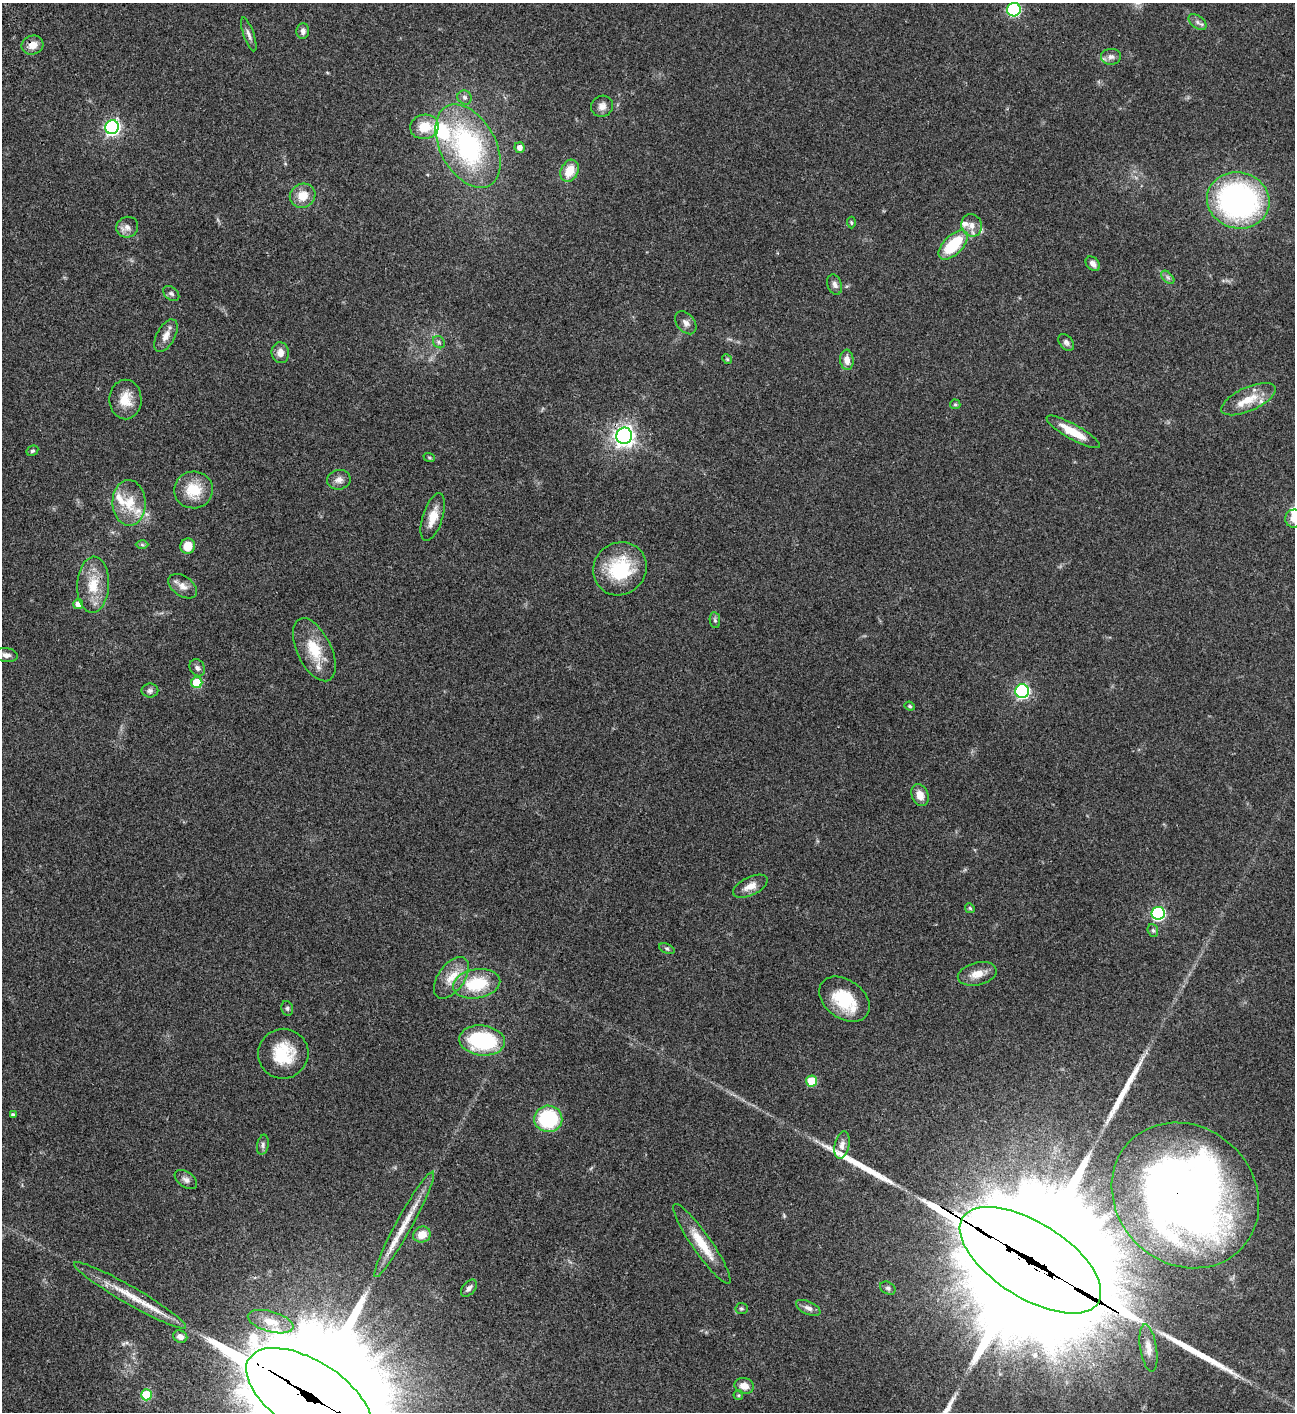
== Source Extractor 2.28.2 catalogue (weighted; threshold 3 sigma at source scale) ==
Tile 11 of 4 x 4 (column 3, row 3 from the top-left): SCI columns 3091-4383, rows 1613-3022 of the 6051 x 6048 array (HDU 1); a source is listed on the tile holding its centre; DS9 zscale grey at full resolution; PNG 1297 x 1414 px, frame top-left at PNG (2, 3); each listed source drawn as its Kron ellipse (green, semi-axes under 4 px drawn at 4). Shown black and unused: <1% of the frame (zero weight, under 3 of 4 exposures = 13% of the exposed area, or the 3 px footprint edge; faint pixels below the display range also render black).
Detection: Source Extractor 2.28.2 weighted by HDU 2 'WHT'; one run over the whole footprint, this tile lists its part. Background 0.0654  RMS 0.0058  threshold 0.0262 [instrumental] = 3 sigma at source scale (4.5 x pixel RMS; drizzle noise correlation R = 1.50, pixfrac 1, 0.05/0.05 arcsec/px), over >= 5 px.
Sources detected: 105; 4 long thin detections or spike segments (spike, bleed or trail) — neither listed nor drawn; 9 inside a brighter listed object's ellipse — not listed separately; the other 92 listed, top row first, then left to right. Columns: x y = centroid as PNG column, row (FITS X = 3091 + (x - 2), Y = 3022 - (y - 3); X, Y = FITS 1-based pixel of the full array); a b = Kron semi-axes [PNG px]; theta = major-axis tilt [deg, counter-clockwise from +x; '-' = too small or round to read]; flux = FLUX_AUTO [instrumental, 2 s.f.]
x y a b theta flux
1014 10 7 6 - 66
1197 22 10 6 -39 2
303 31 8 6 88 2.1
249 34 18 5 -70 2.4
32 45 11 9 23 5.2
1111 57 10 8 3 2.7
465 97 7 6 - 1.7
602 106 11 10 - 3.3
112 127 7 7 - 140
424 127 14 12 12 11
468 146 45 27 -61 88
520 147 5 5 - 3
570 171 11 8 64 9.3
303 196 13 12 - 8.3
1238 200 31 28 -14 140
851 222 6 4 -88 0.75
972 225 11 10 - 4.4
127 227 11 10 - 3.5
953 245 18 9 45 26
1093 264 8 6 -48 2.7
1168 277 8 5 -45 1.4
835 284 10 7 -70 2.2
171 294 9 6 -38 1.5
686 323 13 8 -50 2.9
166 336 18 9 62 4.8
439 342 7 5 -48 1.1
1066 342 9 6 -53 1.7
280 353 10 8 -83 4.3
727 359 5 4 - 0.69
847 360 10 6 -86 4.3
125 399 20 16 -89 9.7
1248 399 29 12 24 11
955 404 5 5 - 0.7
1073 432 30 7 -29 12
624 436 8 8 - 290
32 451 6 5 - 0.91
429 457 6 3 -19 0.64
339 480 12 9 10 3.3
193 490 19 18 - 15
129 503 23 16 -88 14
433 517 25 10 72 8.2
1294 519 9 9 - 5.1
142 545 6 4 -1 0.88
188 546 7 7 - 8.4
620 569 27 25 42 33
93 585 28 16 87 15
183 586 16 10 -34 4.2
78 604 5 5 - 4.5
715 620 8 5 -81 1.1
314 650 34 17 -64 17
6 655 11 7 -8 2.8
197 668 9 7 -57 1.9
197 683 5 5 - 19
150 691 8 7 - 1.8
1022 691 7 7 - 98
910 706 5 4 - 0.66
920 795 11 8 -67 5.2
750 886 19 9 25 5.2
970 908 5 4 - 0.7
1158 913 6 6 - 85
1153 930 6 5 - 1
667 949 8 4 -22 1.1
977 974 20 11 14 6.8
451 978 24 13 55 9.5
477 984 24 14 10 23
844 999 28 19 -36 24
287 1008 7 5 -77 1.2
482 1040 23 15 -7 49
283 1054 25 25 - 21
812 1081 5 5 - 17
13 1115 4 3 - 1.3
548 1119 14 13 - 39
263 1145 10 5 80 1.6
842 1145 14 7 78 3.3
186 1180 13 7 -35 2.5
1185 1195 77 68 -43 480
404 1224 60 8 61 14
422 1235 9 8 - 7.6
702 1244 48 9 -55 15
1030 1260 80 37 -32 44000
469 1288 10 6 49 2.2
888 1288 8 6 -33 1.3
130 1295 64 9 -30 16
808 1308 13 6 -25 2.7
741 1309 6 5 - 0.99
271 1322 23 10 -16 9.8
180 1337 7 6 - 2.8
1148 1348 24 8 -81 5.4
744 1386 10 7 -17 5.1
146 1395 5 5 - 22
738 1395 5 4 - 0.69
309 1396 71 35 -32 37000
Overlapping masked pixels (flux is a lower limit): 5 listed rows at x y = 32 45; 624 436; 1185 1195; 1030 1260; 309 1396
Isophote crosses this tile's border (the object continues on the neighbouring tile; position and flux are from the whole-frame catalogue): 3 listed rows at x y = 1294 519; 1185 1195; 309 1396